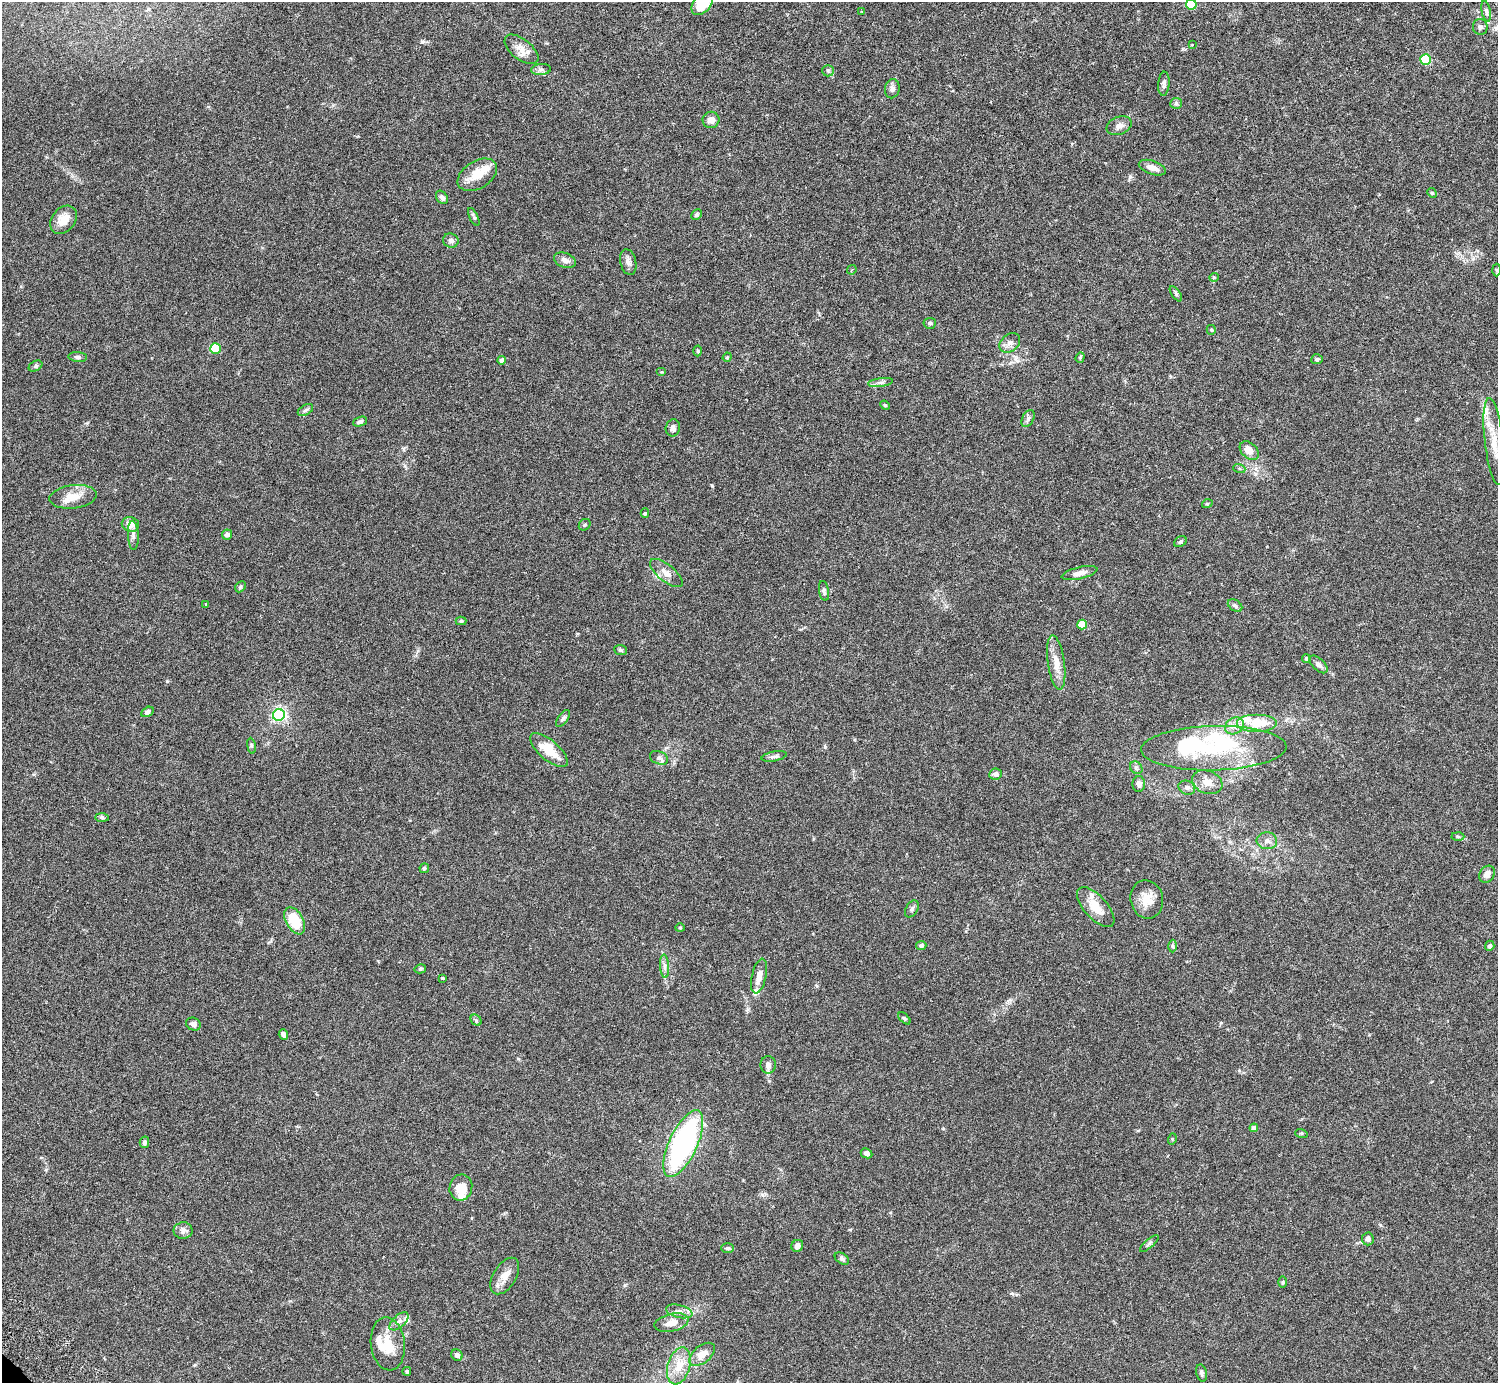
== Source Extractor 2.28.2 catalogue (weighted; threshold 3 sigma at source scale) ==
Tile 10 of 4 x 4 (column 2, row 3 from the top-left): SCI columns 1541-3036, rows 1587-2967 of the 6074 x 6074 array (HDU 1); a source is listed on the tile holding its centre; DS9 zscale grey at full resolution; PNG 1500 x 1385 px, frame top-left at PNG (2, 2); each listed source drawn as its Kron ellipse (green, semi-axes under 4 px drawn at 4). Shown black and unused: <1% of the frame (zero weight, under 3 of 6 exposures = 3% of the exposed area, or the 3 px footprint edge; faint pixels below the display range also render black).
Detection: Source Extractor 2.28.2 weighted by HDU 2 'WHT'; one run over the whole footprint, this tile lists its part. Background 0.0222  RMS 0.0021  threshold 0.00877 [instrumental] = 3 sigma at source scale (4.09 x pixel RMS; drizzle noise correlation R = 1.36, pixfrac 0.8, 0.05/0.05 arcsec/px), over >= 5 px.
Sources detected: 145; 3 inside a brighter object's white glare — neither listed nor drawn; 11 inside a brighter listed object's ellipse — not listed separately; the other 131 listed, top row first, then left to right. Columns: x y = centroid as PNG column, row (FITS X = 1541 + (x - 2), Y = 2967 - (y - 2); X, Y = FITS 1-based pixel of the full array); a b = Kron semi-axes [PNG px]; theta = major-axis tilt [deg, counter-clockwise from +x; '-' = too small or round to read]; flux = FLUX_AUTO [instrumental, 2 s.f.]
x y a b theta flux
702 4 13 8 49 6.4
1191 4 5 5 - 7.3
1486 11 10 4 -79 0.54
862 12 4 2 - 0.15
1480 27 8 7 - 0.6
1192 45 3 3 - 0.2
521 49 20 10 -38 2.2
1426 59 5 5 - 13
541 69 10 5 6 0.57
828 71 6 6 - 0.39
1164 84 12 5 85 0.62
892 89 9 7 80 0.87
1176 103 6 5 - 0.37
711 120 8 8 - 1.4
1119 126 13 9 22 1.1
1152 168 14 7 -19 1.5
477 175 21 13 31 4
1432 193 5 4 - 0.21
442 197 7 5 -54 0.64
697 215 6 5 - 0.37
474 217 10 3 -63 0.39
64 220 16 11 48 2.7
451 240 8 7 - 0.6
565 260 11 7 -21 1
628 262 13 8 -77 0.94
852 270 5 3 - 0.17
1496 270 6 4 -88 0.25
1214 277 5 4 - 0.2
1176 294 9 4 -55 0.37
930 323 6 5 - 0.43
1211 330 5 4 - 0.23
1010 343 11 8 39 1
215 348 5 5 - 11
698 351 5 3 - 0.21
78 357 9 5 -4 0.51
727 357 5 4 - 0.24
1080 357 5 4 - 0.23
1317 359 6 5 - 0.33
502 360 4 4 - 1.1
35 366 7 5 28 0.4
662 372 5 4 - 0.19
881 382 12 4 7 0.66
885 405 5 4 - 0.21
305 410 8 5 29 0.45
1028 418 9 5 64 0.56
360 422 7 4 21 0.55
673 428 8 7 - 0.59
1494 441 44 9 -83 3.8
1249 450 11 7 -43 1.7
1239 468 6 4 -19 0.28
73 497 24 11 7 3
1207 504 5 3 - 0.18
645 513 5 4 - 0.28
130 524 9 7 -13 1.6
585 525 6 5 - 0.33
133 535 14 5 -86 0.69
227 535 5 5 - 0.76
1180 542 7 5 33 0.38
666 573 20 8 -39 1.8
1079 573 18 6 13 1.2
240 587 6 4 47 0.31
824 591 10 5 -80 0.48
206 604 3 2 - 0.18
1235 605 8 5 -37 0.44
461 621 5 4 - 0.29
1082 624 5 4 - 4.4
621 650 6 5 - 0.42
1306 659 4 4 - 0.39
1056 663 27 8 -82 2.5
1319 664 11 6 -43 0.73
147 712 7 4 31 0.49
279 715 6 5 - 38
563 718 10 5 53 0.47
1257 723 20 9 0 5.5
1234 726 10 8 34 1.3
251 746 8 4 -81 0.33
1214 748 73 22 1 16
549 750 23 9 -40 4.5
774 756 13 4 11 0.56
659 758 9 6 -23 0.64
1136 768 7 5 -45 0.47
996 774 6 5 - 0.7
1207 782 15 11 -20 2
1139 784 8 6 -90 0.84
1187 788 8 7 - 0.68
102 818 7 4 -1 0.34
1458 836 6 4 -2 0.29
1267 841 10 8 -5 0.98
424 868 5 4 - 0.31
1487 874 9 7 52 1.3
1147 899 19 16 -77 3
1096 907 25 11 -48 3.5
912 909 9 6 60 0.5
295 921 15 8 -60 6.2
680 928 4 4 - 0.21
921 945 5 4 - 0.6
1172 946 6 4 -89 0.31
1490 946 5 4 - 0.55
664 966 11 4 -85 0.73
420 969 6 4 13 0.29
759 976 18 7 77 1.7
443 978 3 3 - 0.4
904 1018 7 4 -45 0.28
476 1020 6 5 - 0.32
193 1024 7 6 - 0.85
283 1034 5 4 - 0.74
768 1065 8 7 - 0.87
1254 1128 4 4 - 1
1301 1133 6 4 -18 0.22
1172 1139 5 3 - 0.2
144 1142 6 4 76 0.43
683 1143 36 14 65 38
866 1153 6 4 -26 0.69
461 1187 13 11 77 3.3
183 1230 9 8 - 0.83
1368 1239 6 6 - 0.85
1149 1244 12 3 41 0.4
797 1246 6 5 - 0.73
727 1248 6 5 - 0.31
842 1259 8 5 -34 0.46
505 1276 20 11 58 2.3
1283 1282 6 4 89 0.26
679 1311 13 6 -14 1.1
399 1321 12 6 42 0.87
671 1323 17 9 13 2.4
388 1344 27 17 -84 4.7
702 1354 15 8 39 2.1
457 1355 6 5 - 0.65
679 1366 19 11 74 3.4
407 1371 4 4 - 0.3
1201 1373 8 5 -75 0.56
Isophote crosses this tile's border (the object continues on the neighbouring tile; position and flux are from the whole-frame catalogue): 3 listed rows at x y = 702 4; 1191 4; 1494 441
Unlisted compact peaks at least as high as the median listed source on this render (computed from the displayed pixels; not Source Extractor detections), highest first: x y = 422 42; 712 486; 825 747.